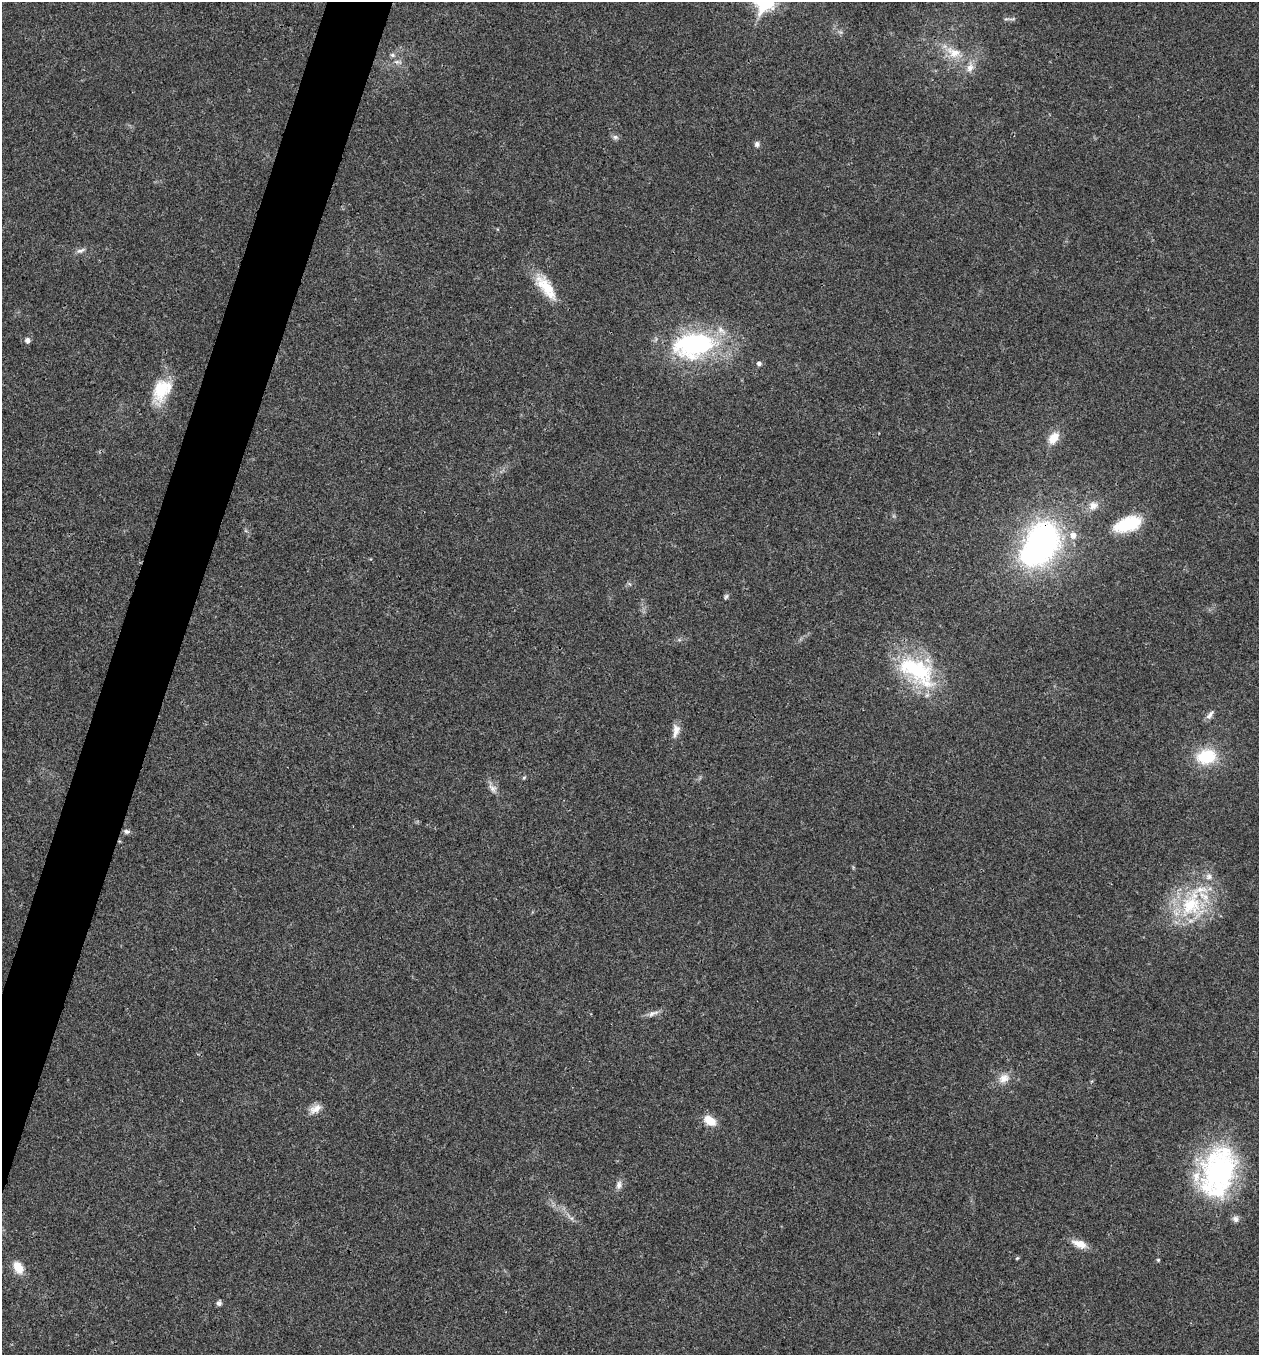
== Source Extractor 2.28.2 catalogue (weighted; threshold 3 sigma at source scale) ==
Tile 7 of 4 x 4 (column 3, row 2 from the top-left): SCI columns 2781-4037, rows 2707-4059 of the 5430 x 5417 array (HDU 1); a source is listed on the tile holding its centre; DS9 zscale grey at full resolution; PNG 1261 x 1357 px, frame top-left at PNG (2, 2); no overlay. Shown black and unused: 4% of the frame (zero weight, under 3 of 4 exposures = <1% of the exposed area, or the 3 px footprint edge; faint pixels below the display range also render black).
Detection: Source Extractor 2.28.2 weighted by HDU 2 'WHT'; one run over the whole footprint, this tile lists its part. Background 0.0221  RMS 0.0041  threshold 0.0182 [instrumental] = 3 sigma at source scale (4.5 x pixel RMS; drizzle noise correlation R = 1.50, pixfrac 1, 0.05/0.05 arcsec/px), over >= 5 px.
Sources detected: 42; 2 inside a brighter object's white glare — not listed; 2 inside a brighter listed object's ellipse — not listed separately; the other 38 listed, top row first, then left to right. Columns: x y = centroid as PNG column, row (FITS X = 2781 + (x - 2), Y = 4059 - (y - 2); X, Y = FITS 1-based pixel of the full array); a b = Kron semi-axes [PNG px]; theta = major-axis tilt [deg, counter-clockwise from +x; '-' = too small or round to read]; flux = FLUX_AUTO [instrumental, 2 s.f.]
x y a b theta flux
1012 19 10 3 10 0.8
954 53 22 13 -25 8.2
392 55 8 5 -27 0.96
970 68 12 9 58 3
615 137 7 6 - 1.1
757 144 8 6 -90 1.1
80 251 12 6 19 1.5
546 287 39 14 -54 12
27 340 8 6 -81 1.3
694 345 47 27 9 63
759 364 5 5 - 1.4
162 390 28 20 56 15
1054 438 16 10 54 5.9
1093 505 11 10 - 3.1
1128 524 30 14 18 18
1073 535 10 9 - 2.9
1043 540 30 29 - 93
726 597 7 5 62 0.76
917 671 56 28 -34 37
1210 715 14 6 52 1.8
676 730 18 8 82 3.2
1206 757 21 15 10 18
524 777 6 4 2 0.53
492 788 13 8 -44 2.2
127 831 7 6 - 1.2
1191 905 41 28 67 32
652 1013 15 5 29 1.9
1004 1078 15 11 25 4
315 1109 17 9 34 3.4
710 1121 15 9 -33 6.2
1219 1171 61 41 66 72
619 1185 12 7 79 1.9
1235 1219 9 8 - 1.6
1079 1244 20 9 -20 4.5
1017 1258 5 3 - 0.41
1158 1260 5 4 - 0.46
18 1268 15 10 -58 5.8
219 1303 6 6 - 1.1
Overlapping masked pixels (flux is a lower limit): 1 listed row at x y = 1043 540